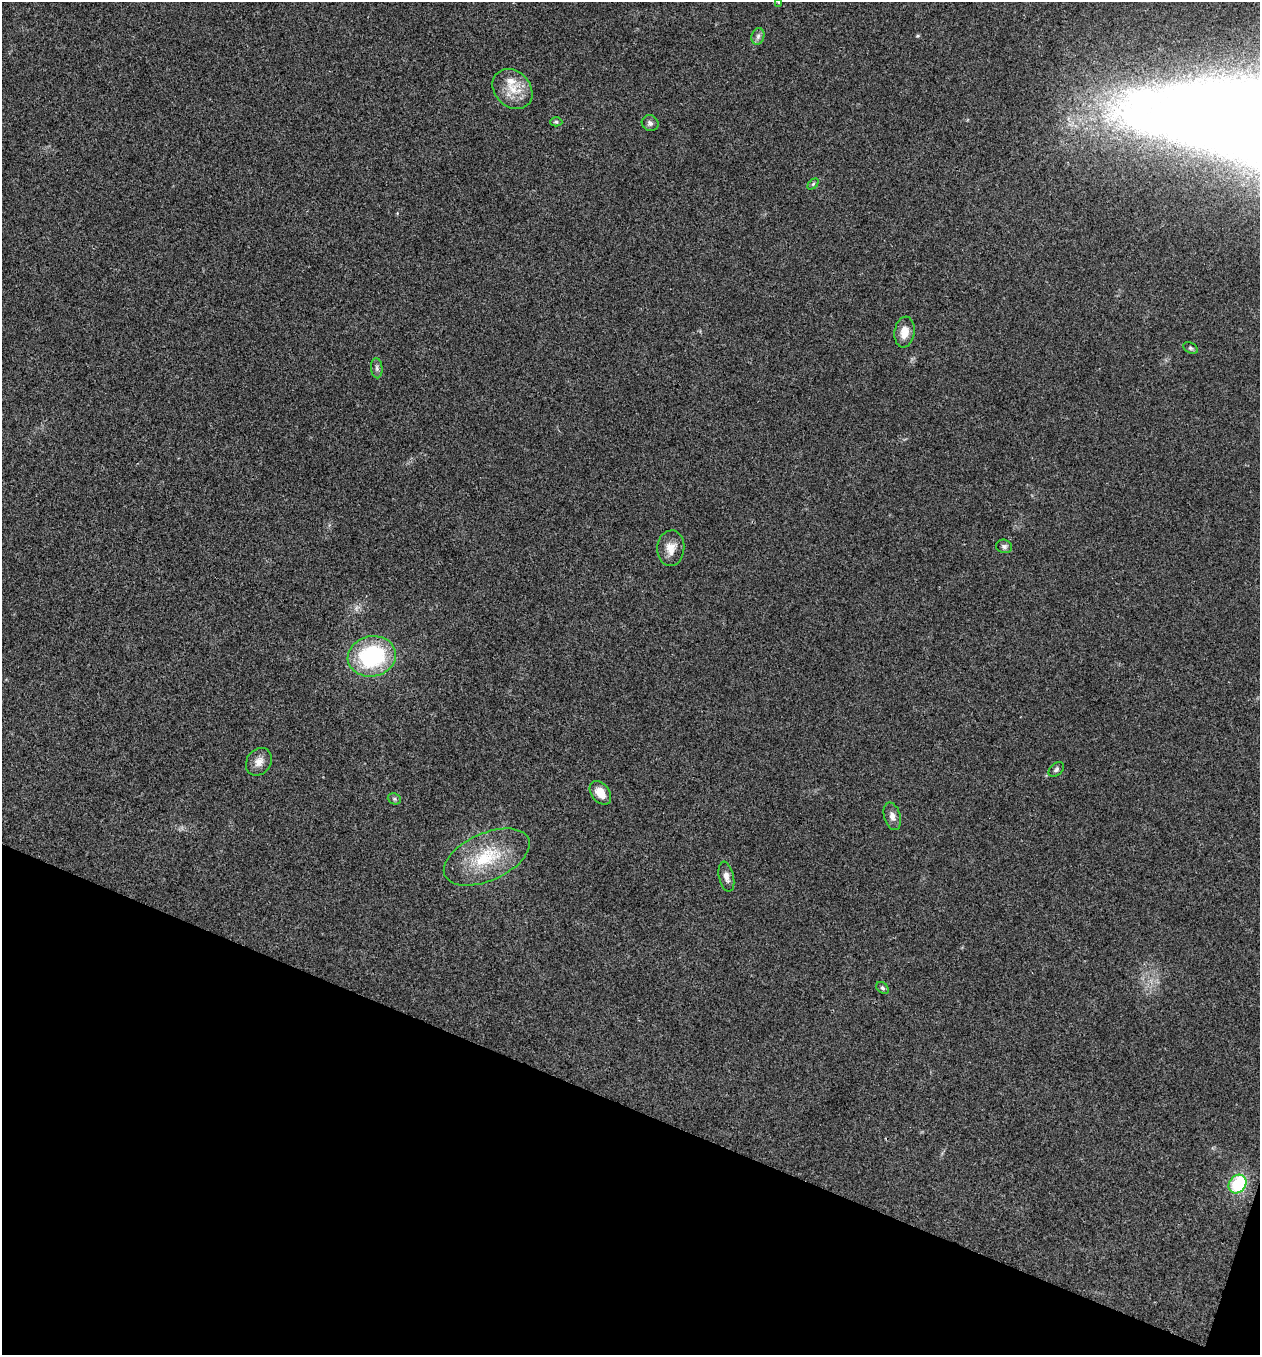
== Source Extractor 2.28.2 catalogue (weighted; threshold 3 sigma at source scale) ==
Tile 15 of 4 x 4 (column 3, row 4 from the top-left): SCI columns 2783-4040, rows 3-1355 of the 5432 x 5418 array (HDU 1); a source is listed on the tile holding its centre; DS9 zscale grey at full resolution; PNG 1262 x 1357 px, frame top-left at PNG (2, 2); each listed source drawn as its Kron ellipse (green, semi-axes under 4 px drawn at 4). Shown black and unused: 19% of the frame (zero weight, under 3 of 4 exposures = <1% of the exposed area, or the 3 px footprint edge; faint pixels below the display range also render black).
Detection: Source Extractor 2.28.2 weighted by HDU 2 'WHT'; one run over the whole footprint, this tile lists its part. Background 0.0224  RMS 0.0041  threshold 0.0183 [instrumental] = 3 sigma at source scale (4.5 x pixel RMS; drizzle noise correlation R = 1.50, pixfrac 1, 0.05/0.05 arcsec/px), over >= 5 px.
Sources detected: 22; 1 inside a brighter listed object's ellipse — not listed separately; the other 21 listed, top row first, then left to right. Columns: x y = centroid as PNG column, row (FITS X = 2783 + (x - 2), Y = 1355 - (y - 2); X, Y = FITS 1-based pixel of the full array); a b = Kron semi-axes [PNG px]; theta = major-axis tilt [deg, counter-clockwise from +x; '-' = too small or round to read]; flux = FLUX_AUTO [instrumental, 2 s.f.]
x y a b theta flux
779 2 4 4 - 0.48
758 36 8 6 74 1.4
512 89 22 17 -45 8.9
556 122 6 4 -1 0.67
650 123 8 7 - 1.3
813 184 6 4 45 0.53
904 332 15 10 82 4.8
1191 348 8 5 -26 0.81
377 368 10 5 -85 1.2
1004 546 8 6 -13 1.4
671 548 18 13 85 5.1
372 656 24 20 12 41
259 762 15 12 55 3.5
1056 769 9 6 43 1
600 793 13 9 -52 5.5
394 799 7 5 -21 0.82
892 816 14 8 -74 2.4
487 857 46 24 24 23
726 877 15 7 -77 2.7
882 988 7 5 -40 0.76
1238 1184 10 8 52 25
Overlapping masked pixels (flux is a lower limit): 1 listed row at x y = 372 656
Isophote crosses this tile's border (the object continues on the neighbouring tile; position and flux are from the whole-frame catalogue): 1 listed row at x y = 779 2